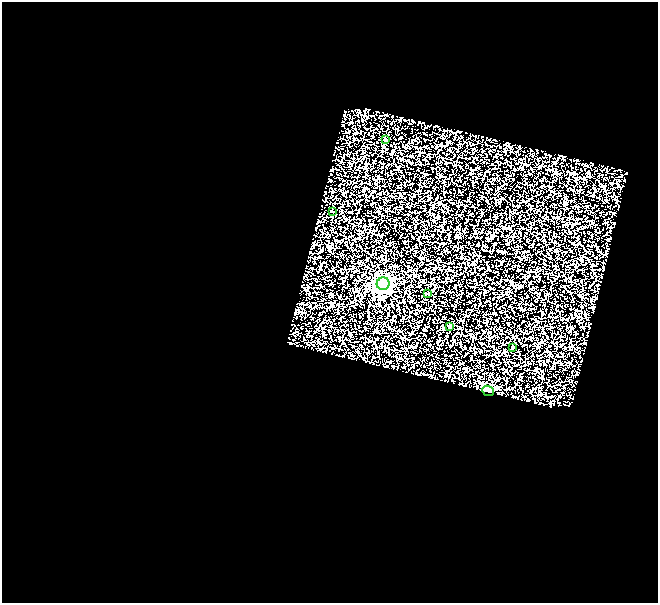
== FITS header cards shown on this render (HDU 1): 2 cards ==
NAXIS1  =                  656
NAXIS2  =                  601

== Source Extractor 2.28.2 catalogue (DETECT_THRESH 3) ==
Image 656 x 601 px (HDU 1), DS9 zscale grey, 1 PNG px = 1 image px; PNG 660 x 605 px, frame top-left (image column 1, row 601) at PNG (2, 2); each listed source drawn as its Kron ellipse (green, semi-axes under 4 px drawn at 4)
Background 1.02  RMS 1.9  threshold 5.57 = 3 sigma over >= 5 px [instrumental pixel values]
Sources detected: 7; all 7 listed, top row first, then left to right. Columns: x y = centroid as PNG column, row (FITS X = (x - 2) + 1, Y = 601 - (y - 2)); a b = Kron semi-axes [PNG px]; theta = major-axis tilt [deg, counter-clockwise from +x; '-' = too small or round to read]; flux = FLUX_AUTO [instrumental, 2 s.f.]
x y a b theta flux
385 140 4 3 - 260
332 211 2 2 - 100
383 284 6 6 - 57000
428 294 3 3 - 180
449 326 3 3 - 370
513 347 3 3 - 110
488 391 6 5 - 7800